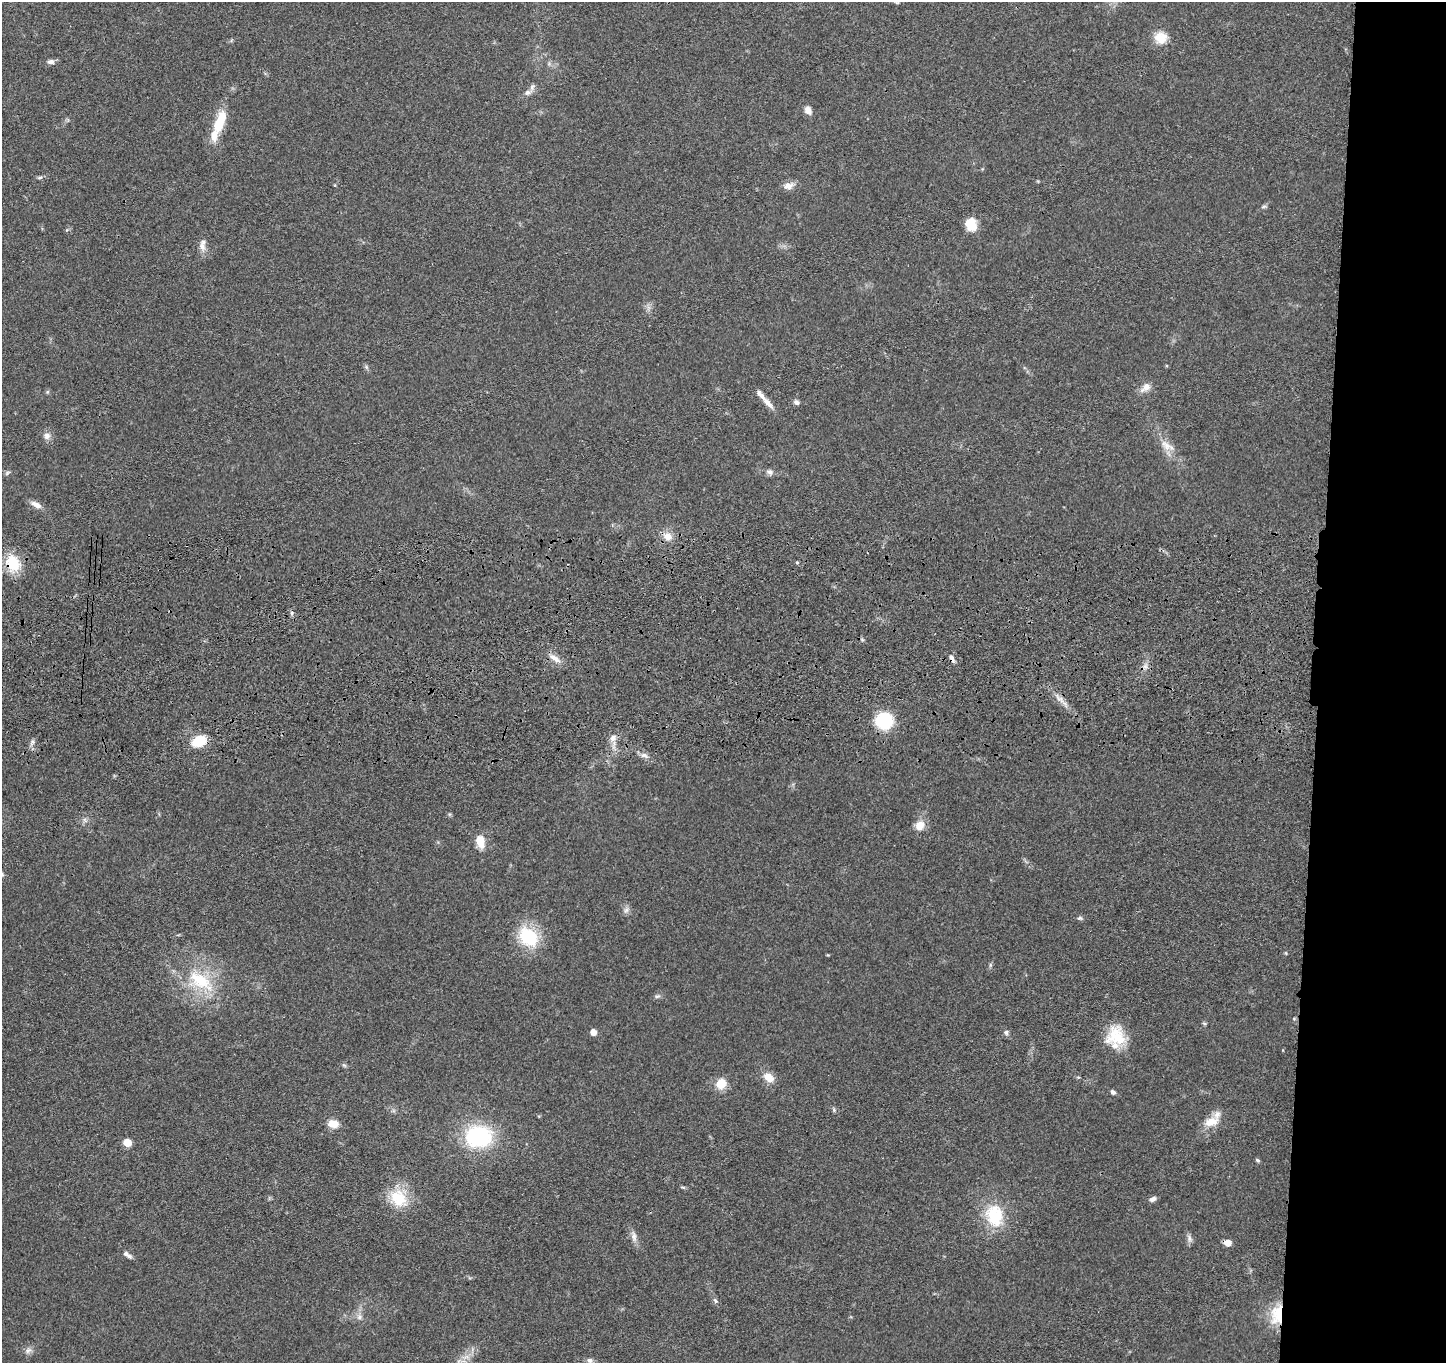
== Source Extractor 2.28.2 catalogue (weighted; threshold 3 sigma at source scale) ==
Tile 6 of 3 x 3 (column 3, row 2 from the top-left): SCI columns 2902-4345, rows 1579-2939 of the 4359 x 4535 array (HDU 1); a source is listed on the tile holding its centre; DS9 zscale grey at full resolution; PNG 1448 x 1365 px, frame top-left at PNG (2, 2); no overlay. Shown black and unused: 9% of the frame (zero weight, under 3 of 4 exposures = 6% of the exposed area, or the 3 px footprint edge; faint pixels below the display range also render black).
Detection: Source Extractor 2.28.2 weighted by HDU 2 'WHT'; one run over the whole footprint, this tile lists its part. Background 0.0657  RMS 0.006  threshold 0.0268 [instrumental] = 3 sigma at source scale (4.5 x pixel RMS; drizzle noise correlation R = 1.50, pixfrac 1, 0.05/0.05 arcsec/px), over >= 5 px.
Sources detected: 76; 4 inside a brighter listed object's ellipse — not listed separately; the other 72 listed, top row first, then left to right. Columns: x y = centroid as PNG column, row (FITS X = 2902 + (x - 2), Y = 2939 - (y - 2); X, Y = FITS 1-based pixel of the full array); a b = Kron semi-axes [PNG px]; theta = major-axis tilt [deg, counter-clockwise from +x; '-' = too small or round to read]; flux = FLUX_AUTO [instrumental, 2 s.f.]
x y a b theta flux
896 2 9 4 -25 1.1
1161 38 17 15 4 8.5
51 62 9 6 1 2.2
528 92 10 6 27 2.4
808 110 11 8 -67 3.5
220 122 27 10 70 19
40 178 8 4 9 1.1
788 186 15 9 18 4
1264 206 7 4 2 0.96
971 224 14 11 -80 11
202 245 17 8 89 4.1
366 367 6 5 - 1.1
1146 387 16 9 42 4.4
47 392 6 4 46 0.78
797 402 8 6 -28 1.7
767 403 20 7 -47 4.8
47 436 10 9 - 3.1
1166 445 19 10 -44 6.7
770 472 10 6 -38 2.1
7 473 7 4 46 1
36 505 15 7 -25 4
667 536 12 10 -40 5.6
797 562 4 4 - 0.67
13 563 18 15 -61 19
292 613 6 4 89 1
554 658 18 7 -38 4.6
952 658 10 5 -58 2
1145 666 7 5 0 1.7
1060 699 10 7 -8 2.9
884 721 14 13 - 34
613 738 10 7 53 3.4
199 741 13 9 26 18
33 742 6 5 - 1.4
644 755 10 6 -9 2.4
85 820 8 5 -46 1.5
920 825 12 10 58 6.7
480 841 12 8 -76 11
626 910 7 7 - 2
1080 918 7 5 13 1.2
528 937 25 19 -43 30
990 965 7 4 73 0.89
200 981 42 22 -31 33
657 996 8 5 9 1.3
1294 1019 6 4 0 0.65
1204 1023 6 4 -19 0.75
593 1032 6 6 - 4.2
1006 1032 7 6 - 1.5
1116 1036 26 23 72 20
344 1065 7 4 -19 0.88
768 1077 14 9 -35 6.8
1078 1077 5 3 - 0.64
721 1084 9 9 - 11
1113 1092 6 5 - 1.6
834 1110 6 5 - 1
1211 1122 20 11 16 8.6
333 1124 11 8 -6 7.7
478 1137 22 18 1 65
127 1143 5 5 - 17
1258 1160 6 4 -40 0.91
683 1187 6 4 -19 0.81
398 1198 28 22 -46 19
1153 1199 9 5 26 2
994 1216 29 21 -79 27
634 1236 15 7 -83 3.4
1190 1238 10 6 -74 2.1
1228 1243 5 5 - 8.4
127 1255 14 6 -34 2.4
715 1301 9 5 -53 1.4
1277 1315 26 15 82 17
359 1317 8 6 17 2
28 1350 10 6 44 2.2
590 1360 8 7 - 1.8
Overlapping masked pixels (flux is a lower limit): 3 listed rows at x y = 13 563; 952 658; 1277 1315
Isophote crosses this tile's border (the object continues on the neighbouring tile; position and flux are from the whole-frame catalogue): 1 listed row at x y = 896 2